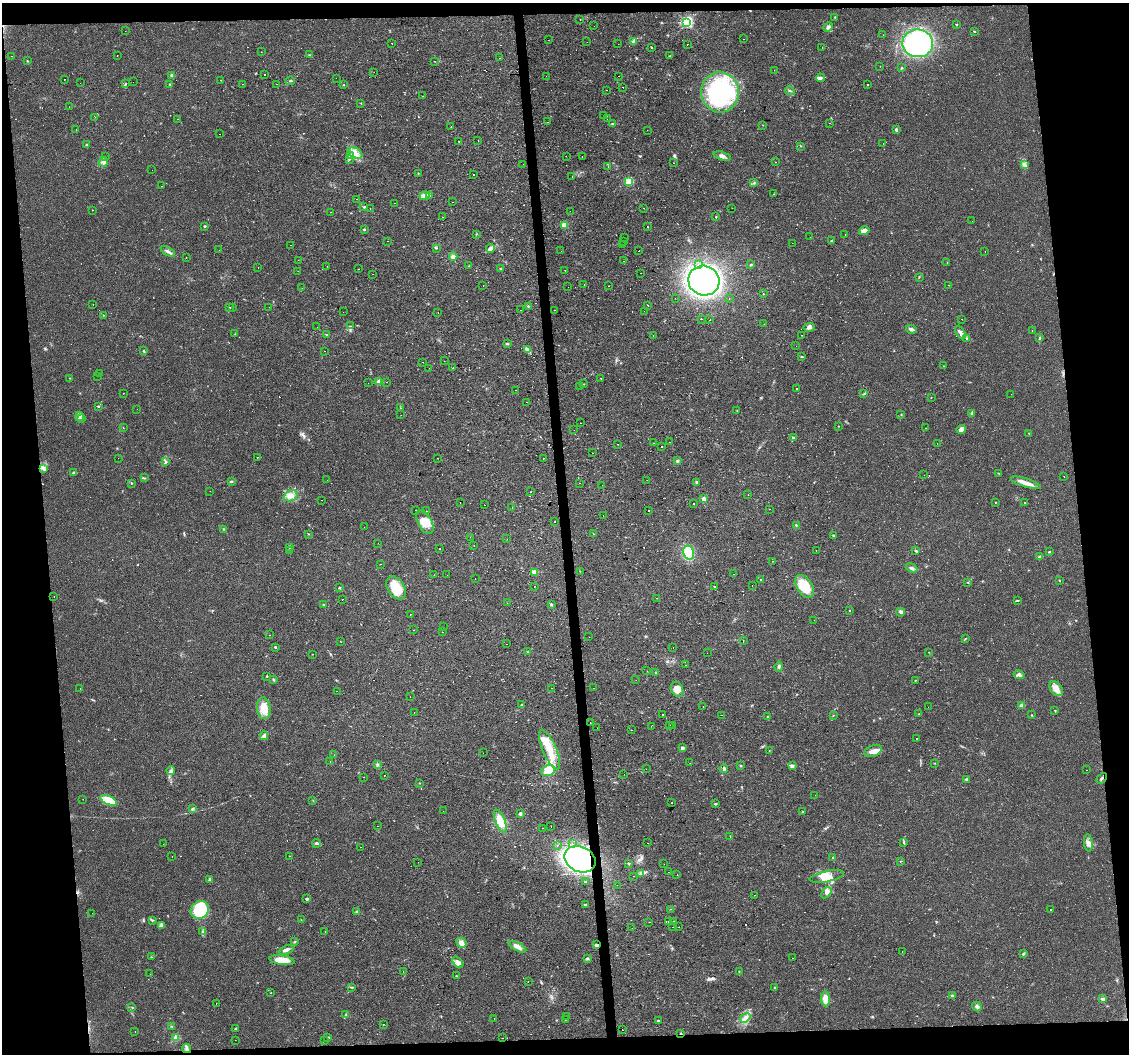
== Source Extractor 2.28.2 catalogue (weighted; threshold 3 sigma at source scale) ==
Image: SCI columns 1-4506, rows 4-4210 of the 4506 x 4253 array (HDU 1 of 3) = the unmasked area's bounding box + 8 px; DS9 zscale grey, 4 x 4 block average (1 PNG px = mean of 4 x 4 image px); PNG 1131 x 1056 px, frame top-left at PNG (2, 3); each listed source drawn as its Kron ellipse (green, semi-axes under 4 px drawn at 4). Shown black and unused: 12% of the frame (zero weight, under 2 of 3 exposures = <1% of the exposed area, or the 3 px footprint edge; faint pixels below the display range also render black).
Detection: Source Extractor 2.28.2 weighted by HDU 2 'WHT'. Background 0.0242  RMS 0.0032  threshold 0.0142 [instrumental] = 3 sigma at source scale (4.5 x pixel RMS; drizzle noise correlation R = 1.50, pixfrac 1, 0.0396/0.0396 arcsec/px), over >= 5 px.
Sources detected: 764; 2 too faint to see at this stretch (4 x 4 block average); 1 inside a brighter object's white glare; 143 cosmic-ray / hot-pixel residue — neither listed nor drawn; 5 coinciding with a brighter row at this scale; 16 inside a brighter listed object's ellipse — not listed separately; of the other 597, all 500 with FLUX_AUTO >= 0.452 (the completeness limit of this list) listed and drawn (97 fainter detections not listed), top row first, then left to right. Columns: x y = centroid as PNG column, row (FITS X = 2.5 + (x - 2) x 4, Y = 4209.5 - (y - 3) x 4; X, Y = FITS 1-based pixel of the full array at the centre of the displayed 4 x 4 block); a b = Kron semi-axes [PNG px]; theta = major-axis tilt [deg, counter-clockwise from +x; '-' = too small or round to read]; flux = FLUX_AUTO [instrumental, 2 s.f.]
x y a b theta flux
835 17 3 2 - 1.1
580 20 2 2 - 1.1
687 22 3 3 - 270
956 24 2 2 - 1.1
594 26 2 2 - 0.81
828 27 5 3 - 5.1
125 31 2 2 - 1.2
974 31 2 2 - 2.6
883 35 2 2 - 1.5
744 39 2 2 - 1.3
548 40 2 2 - 1
587 42 2 2 - 0.88
633 42 3 2 - 2.3
392 43 2 2 - 2.9
918 43 15 14 - 270
618 44 2 2 - 1.1
687 44 2 2 - 1
651 48 2 2 - 0.66
822 48 2 2 - 1.6
261 52 2 2 - 0.66
117 55 2 2 - 0.66
309 55 2 2 - 0.91
12 56 2 2 - 1.1
670 56 2 2 - 1
499 58 2 2 - 1
27 61 2 2 - 0.74
435 61 2 2 - 0.6
880 66 2 2 - 1.7
901 68 3 2 - 1.2
774 70 2 2 - 0.82
374 72 2 2 - 3.3
265 74 2 2 - 21
172 75 3 3 - 2.5
546 76 2 2 - 0.46
619 76 2 2 - 0.92
336 78 2 2 - 0.76
820 78 4 3 - 5.2
65 79 2 2 - 7.4
221 80 2 2 - 1.2
290 81 5 2 - 1.3
133 82 2 2 - 1.8
80 83 2 2 - 0.9
125 84 3 2 - 0.76
170 84 2 2 - 2.8
242 84 2 2 - 0.64
277 84 2 2 - 0.46
344 85 2 2 - 1.1
868 85 2 2 - 0.6
623 87 2 2 - 1.8
606 90 2 2 - 1.2
790 91 5 2 - 2.1
720 92 20 18 -88 250
422 96 2 2 - 0.63
361 103 2 2 - 0.85
69 107 2 2 - 0.68
604 116 2 2 - 0.91
95 117 2 2 - 2.1
178 119 2 2 - 0.8
607 119 2 2 - 0.85
547 122 2 2 - 2.1
829 123 2 2 - 1.1
612 124 3 2 - 2
763 125 2 2 - 0.48
451 127 2 2 - 3.7
76 130 2 2 - 2.4
647 130 2 2 - 0.79
896 130 4 2 - 2.8
220 134 2 2 - 1.2
458 141 2 2 - 0.53
478 141 2 2 - 0.63
883 144 2 2 - 1.3
87 145 2 2 - 6.4
800 146 2 2 - 0.83
355 153 8 5 -28 12
350 155 2 2 - 10
566 156 2 2 - 35
582 156 2 2 - 1
722 156 9 3 -16 7.1
106 157 2 2 - 2.2
349 159 3 2 - 1.4
103 162 5 4 - 5.7
775 162 2 2 - 0.65
674 163 2 2 - 1.5
523 164 2 2 - 2
1024 164 3 2 - 2.4
608 166 2 2 - 1.1
152 170 2 2 - 0.98
418 173 2 2 - 0.61
474 174 2 2 - 2.3
572 177 2 2 - 0.93
629 181 2 2 - 120
754 183 2 2 - 1.2
162 186 2 2 - 1.6
773 194 2 2 - 2.2
429 195 4 2 - 2.7
424 196 5 3 - 6.7
356 199 2 2 - 3.8
453 202 2 2 - 2.3
394 203 2 2 - 2.2
364 207 3 2 - 1.7
643 208 2 2 - 0.71
732 208 2 2 - 2.9
370 209 2 2 - 0.62
93 210 2 2 - 3.2
570 211 2 2 - 2.4
331 212 2 2 - 1.2
443 217 2 2 - 1.2
716 217 2 2 - 0.9
972 221 2 2 - 1.3
564 225 2 2 - 73
205 226 2 2 - 3
647 227 2 2 - 2.4
364 230 3 2 - 1.7
864 231 5 4 - 12
476 234 2 2 - 0.67
845 235 2 2 - 11
624 237 2 2 - 0.8
810 237 2 2 - 0.82
388 241 2 2 - 0.93
623 241 2 2 - 0.48
831 241 2 2 - 1.3
792 243 2 2 - 0.63
291 245 2 2 - 2.6
622 245 2 2 - 1.8
436 248 2 2 - 1.2
490 248 4 3 - 10
219 250 2 2 - 0.66
168 251 8 3 -30 5.3
561 251 2 2 - 0.51
639 251 2 2 - 13
985 251 2 2 - 7
453 257 4 4 - 6.5
186 258 2 2 - 2.3
298 260 2 2 - 0.72
623 261 2 2 - 0.96
947 263 2 2 - 0.55
751 264 3 2 - 1.3
698 265 2 2 - 2
327 266 2 2 - 1.3
469 266 2 2 - 2.2
258 267 2 2 - 1.5
359 269 2 2 - 1
500 269 2 2 - 0.84
565 270 2 2 - 0.58
298 271 2 2 - 0.56
641 273 2 2 - 0.62
373 274 2 2 - 1
919 277 2 2 - 1.1
704 281 15 14 - 490
584 284 2 2 - 0.65
483 285 2 2 - 0.62
949 285 2 2 - 6.8
608 286 2 2 - 1.1
568 287 2 2 - 1.3
302 288 2 2 - 1.1
763 294 2 2 - 8.8
675 298 2 2 - 1.2
729 298 2 2 - 0.63
93 305 2 2 - 0.51
528 306 2 2 - 1.4
648 306 2 2 - 7.1
233 307 2 2 - 1.5
269 307 2 2 - 0.71
229 308 2 2 - 7.3
521 310 2 2 - 5.7
554 310 2 2 - 0.88
644 311 2 2 - 3.3
343 312 2 2 - 0.86
438 313 2 2 - 2.1
103 315 2 2 - 0.76
701 319 2 2 - 11
962 319 2 2 - 1.5
709 320 2 2 - 3.3
764 324 2 2 - 0.87
351 326 2 2 - 1.1
317 327 2 2 - 3
809 327 6 4 4 5.5
911 329 5 2 - 7.1
1032 330 2 2 - 3.1
960 332 7 3 -61 6.3
235 334 2 2 - 0.85
326 335 2 2 - 1.1
801 335 2 2 - 0.56
653 336 2 2 - 2.2
1040 337 3 2 - 1.3
967 338 3 2 - 1.1
507 344 3 2 - 2.6
796 346 2 2 - 2
527 350 3 3 - 3.1
144 351 3 2 - 2.1
325 351 2 2 - 2.1
802 357 2 2 - 0.76
444 361 2 2 - 2.1
423 362 2 2 - 0.56
944 366 2 2 - 0.63
429 368 2 2 - 7.9
452 368 2 2 - 1.6
100 374 2 2 - 0.73
98 376 2 2 - 0.47
70 378 2 2 - 0.8
601 378 2 2 - 0.83
379 382 4 3 - 11
386 382 2 2 - 3.7
368 383 2 2 - 1.3
583 384 2 2 - 0.76
580 387 2 2 - 1.1
796 388 2 2 - 2.8
515 390 2 2 - 1.2
123 393 2 2 - 0.5
864 394 2 2 - 0.86
1011 394 2 2 - 0.71
931 398 2 2 - 0.69
527 402 2 2 - 1.8
98 406 2 2 - 2.6
401 408 2 2 - 0.51
137 409 2 2 - 1
737 410 2 2 - 0.55
972 413 3 3 - 2.2
401 415 2 2 - 0.79
901 415 2 2 - 0.63
79 417 5 2 - 3.9
82 419 2 2 - 1.1
581 423 2 2 - 0.51
838 426 2 2 - 0.92
123 428 2 2 - 0.47
926 428 2 2 - 18
961 429 5 3 - 9.4
574 430 2 2 - 0.92
1028 433 2 2 - 0.64
793 437 2 2 - 3.8
670 442 2 2 - 2.6
654 443 2 2 - 0.81
937 443 2 2 - 0.51
618 444 2 2 - 0.54
662 447 2 2 - 1.6
592 453 2 2 - 0.6
257 457 2 2 - 1.1
118 458 2 2 - 0.51
438 458 2 2 - 0.84
543 459 2 2 - 7.6
677 461 2 2 - 1.2
166 462 3 2 - 2
44 468 4 3 - 4.2
73 472 3 2 - 2.7
998 473 3 2 - 1
924 475 2 2 - 0.76
1064 476 2 2 - 0.54
144 478 2 2 - 0.61
327 480 2 2 - 3.3
647 480 2 2 - 0.85
231 481 3 2 - 2.6
697 482 2 2 - 10
131 483 2 2 - 2
580 483 2 2 - 1.6
1026 483 16 3 -17 18
602 485 2 2 - 0.45
210 491 2 2 - 0.56
531 492 2 2 - 1.5
748 495 2 2 - 0.87
290 496 7 5 21 11
703 499 2 2 - 24
321 500 2 2 - 1.5
460 502 2 2 - 0.57
995 502 2 2 - 0.95
1025 503 2 2 - 2.4
693 504 2 2 - 1.1
484 505 2 2 - 1.9
512 508 2 2 - 3.8
769 509 2 2 - 0.94
416 510 2 2 - 5
649 510 2 2 - 2.2
426 511 2 2 - 1.7
603 516 2 2 - 1.2
425 522 13 6 -60 23
555 522 2 2 - 1.6
796 525 3 2 - 1.5
364 527 2 2 - 1.2
224 529 2 2 - 1
308 534 2 2 - 0.65
593 534 2 2 - 0.93
833 535 2 2 - 1.9
470 537 2 2 - 0.95
507 539 2 2 - 1.6
378 543 2 2 - 2.9
474 546 2 2 - 3.4
289 547 2 2 - 0.58
439 549 2 2 - 6.1
289 550 2 2 - 1.4
816 550 2 2 - 1.6
916 551 4 2 - 2
1049 552 3 2 - 1.2
689 553 7 5 -76 62
1040 557 4 2 - 5
772 561 2 2 - 0.65
380 564 2 2 - 1.9
912 568 6 3 -21 3.9
580 571 2 2 - 0.54
534 572 2 2 - 32
734 574 2 2 - 1.5
434 575 2 2 - 1.1
447 575 2 2 - 0.62
475 579 2 2 - 3
761 580 2 2 - 1.7
1059 580 3 2 - 0.87
967 582 2 2 - 0.8
534 586 2 2 - 2.7
752 586 2 2 - 1.8
804 586 12 7 -58 53
715 587 2 2 - 3.7
339 588 2 2 - 1.2
396 588 13 8 -57 34
54 596 2 2 - 0.74
656 598 2 2 - 1
343 599 2 2 - 3.1
1017 601 3 2 - 1.3
507 603 2 2 - 1.3
551 604 3 2 - 1.7
323 605 2 2 - 2.1
850 611 2 2 - 130
901 612 4 3 - 3.8
410 614 2 2 - 1.4
814 620 2 2 - 0.53
443 627 2 2 - 1
413 630 2 2 - 1.6
442 632 2 2 - 2.9
269 635 2 2 - 1.2
589 637 2 2 - 0.5
965 639 3 2 - 1.1
743 640 2 2 - 1.4
340 641 2 2 - 0.5
507 644 2 2 - 0.5
275 647 2 2 - 3.3
673 647 2 2 - 0.47
527 652 2 2 - 0.63
929 652 2 2 - 1.2
707 653 2 2 - 1.5
312 654 2 2 - 2.9
686 665 2 2 - 3
779 667 5 2 - 3.8
647 671 2 2 - 0.99
656 673 3 2 - 1.2
1019 675 6 3 -13 4.6
267 676 2 2 - 1.3
274 680 3 2 - 2.2
636 680 2 2 - 2.2
915 680 2 2 - 0.89
552 688 2 2 - 4.6
593 688 2 2 - 2.3
80 689 2 2 - 1.1
677 689 8 6 -65 17
1056 689 8 5 -53 15
337 691 2 2 - 1.9
410 697 2 2 - 2.4
522 705 4 2 - 1.7
1022 706 2 2 - 14
703 707 2 2 - 0.83
928 707 2 2 - 0.71
264 708 11 7 -83 23
1055 710 2 2 - 1.2
414 713 2 2 - 0.92
663 714 2 2 - 1.5
919 714 2 2 - 1.1
722 715 2 2 - 2.3
833 715 2 2 - 0.96
1032 715 2 2 - 1.3
768 717 2 2 - 4.9
590 722 2 2 - 1.7
670 725 2 2 - 2.6
651 726 2 2 - 1
673 726 2 2 - 2.8
597 728 2 2 - 1.3
631 730 2 2 - 3.9
264 736 4 4 - 4.9
916 739 2 2 - 1.7
682 748 2 2 - 10
550 750 21 7 -66 41
769 751 2 2 - 0.67
873 751 9 5 22 13
483 753 2 2 - 0.48
334 755 2 2 - 1.3
330 761 2 2 - 1.2
690 763 2 2 - 1.4
935 763 3 2 - 0.62
377 764 3 2 - 2.3
741 766 3 2 - 1.5
792 766 4 3 - 3.6
646 769 2 2 - 1.5
724 769 4 2 - 3.2
548 770 7 5 20 27
1086 770 2 2 - 0.65
171 771 4 3 - 4.1
624 774 2 2 - 7
384 775 2 2 - 8.3
364 777 2 2 - 1.7
1102 778 6 2 45 2.8
966 779 4 2 - 2.1
419 783 2 2 - 0.55
815 795 2 2 - 0.66
83 799 2 2 - 0.51
109 800 9 4 -23 64
313 800 2 2 - 0.59
672 802 2 2 - 3.2
715 804 2 2 - 1.8
192 809 3 3 - 2.4
443 811 2 2 - 0.77
802 812 3 2 - 1.5
520 814 4 3 - 3.1
500 821 12 4 -67 36
377 826 2 2 - 0.68
551 826 2 2 - 1.2
542 828 2 2 - 0.96
730 837 2 2 - 2.6
904 842 2 2 - 1.4
316 843 4 2 - 2.6
647 843 2 2 - 1.6
1088 843 9 4 -82 7.8
163 844 2 2 - 0.6
572 844 2 2 - 2.1
557 845 2 2 - 1
360 847 2 2 - 0.87
289 856 2 2 - 0.6
172 857 2 2 - 0.94
833 858 3 2 - 1.6
580 859 16 12 -25 400
901 861 2 2 - 0.98
418 862 2 2 - 1.4
628 863 2 2 - 1
664 864 2 2 - 1.2
668 872 2 2 - 0.79
641 873 3 2 - 1.7
677 874 2 2 - 1.2
634 876 2 2 - 0.7
827 876 17 5 11 23
209 880 3 2 - 2
585 882 2 2 - 1.4
617 885 2 2 - 0.51
826 893 6 4 54 6.2
754 895 2 2 - 0.63
307 899 2 2 - 4.6
585 904 4 2 - 1.9
671 909 2 2 - 1.1
1051 909 2 2 - 1.5
200 910 10 8 37 110
357 912 3 3 - 2.8
92 913 2 2 - 0.53
152 920 2 2 - 1.4
301 920 2 2 - 0.47
668 921 2 2 - 14
674 921 2 2 - 0.84
649 922 2 2 - 9.6
161 926 3 2 - 1.3
672 927 2 2 - 3.7
679 927 2 2 - 1
632 928 2 2 - 0.85
325 931 2 2 - 2
203 932 3 3 - 2.6
294 942 3 2 - 1.4
461 943 5 4 - 8.4
596 945 3 3 - 3
517 947 9 4 -26 9.7
286 950 8 3 23 7.4
902 951 2 2 - 0.78
1023 954 3 2 - 2.4
151 957 2 2 - 0.96
587 958 3 2 - 1.9
793 958 2 2 - 1.3
282 960 13 4 -7 30
458 962 6 4 -48 9
739 971 2 2 - 0.87
403 972 2 2 - 1.9
150 974 2 2 - 1
456 976 2 2 - 0.83
528 982 2 2 - 0.85
352 987 3 2 - 1.5
774 988 3 2 - 1.4
271 993 2 2 - 0.6
952 996 3 3 - 3
825 999 7 4 -85 21
1103 999 4 4 - 3.7
216 1003 2 2 - 2.7
977 1006 5 3 - 4.4
132 1007 2 2 - 1
346 1015 3 3 - 2
567 1016 2 2 - 0.66
494 1018 2 2 - 0.99
745 1018 5 4 - 7.4
565 1020 2 2 - 0.46
658 1020 3 2 - 0.9
383 1024 2 2 - 0.56
171 1026 2 2 - 0.85
236 1029 4 2 - 3.3
622 1030 2 2 - 2.4
135 1032 2 2 - 0.96
681 1034 2 2 - 1.4
328 1037 3 2 - 1.8
176 1038 4 4 - 6.3
502 1038 2 2 - 1.7
235 1040 2 2 - 2.6
324 1041 2 2 - 1.6
186 1049 4 3 - 4.7
Overlapping masked pixels (flux is a lower limit): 5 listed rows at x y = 1102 778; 580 859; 596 945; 681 1034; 186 1049
Diffuse or blended objects may show on this block-average render without a row.